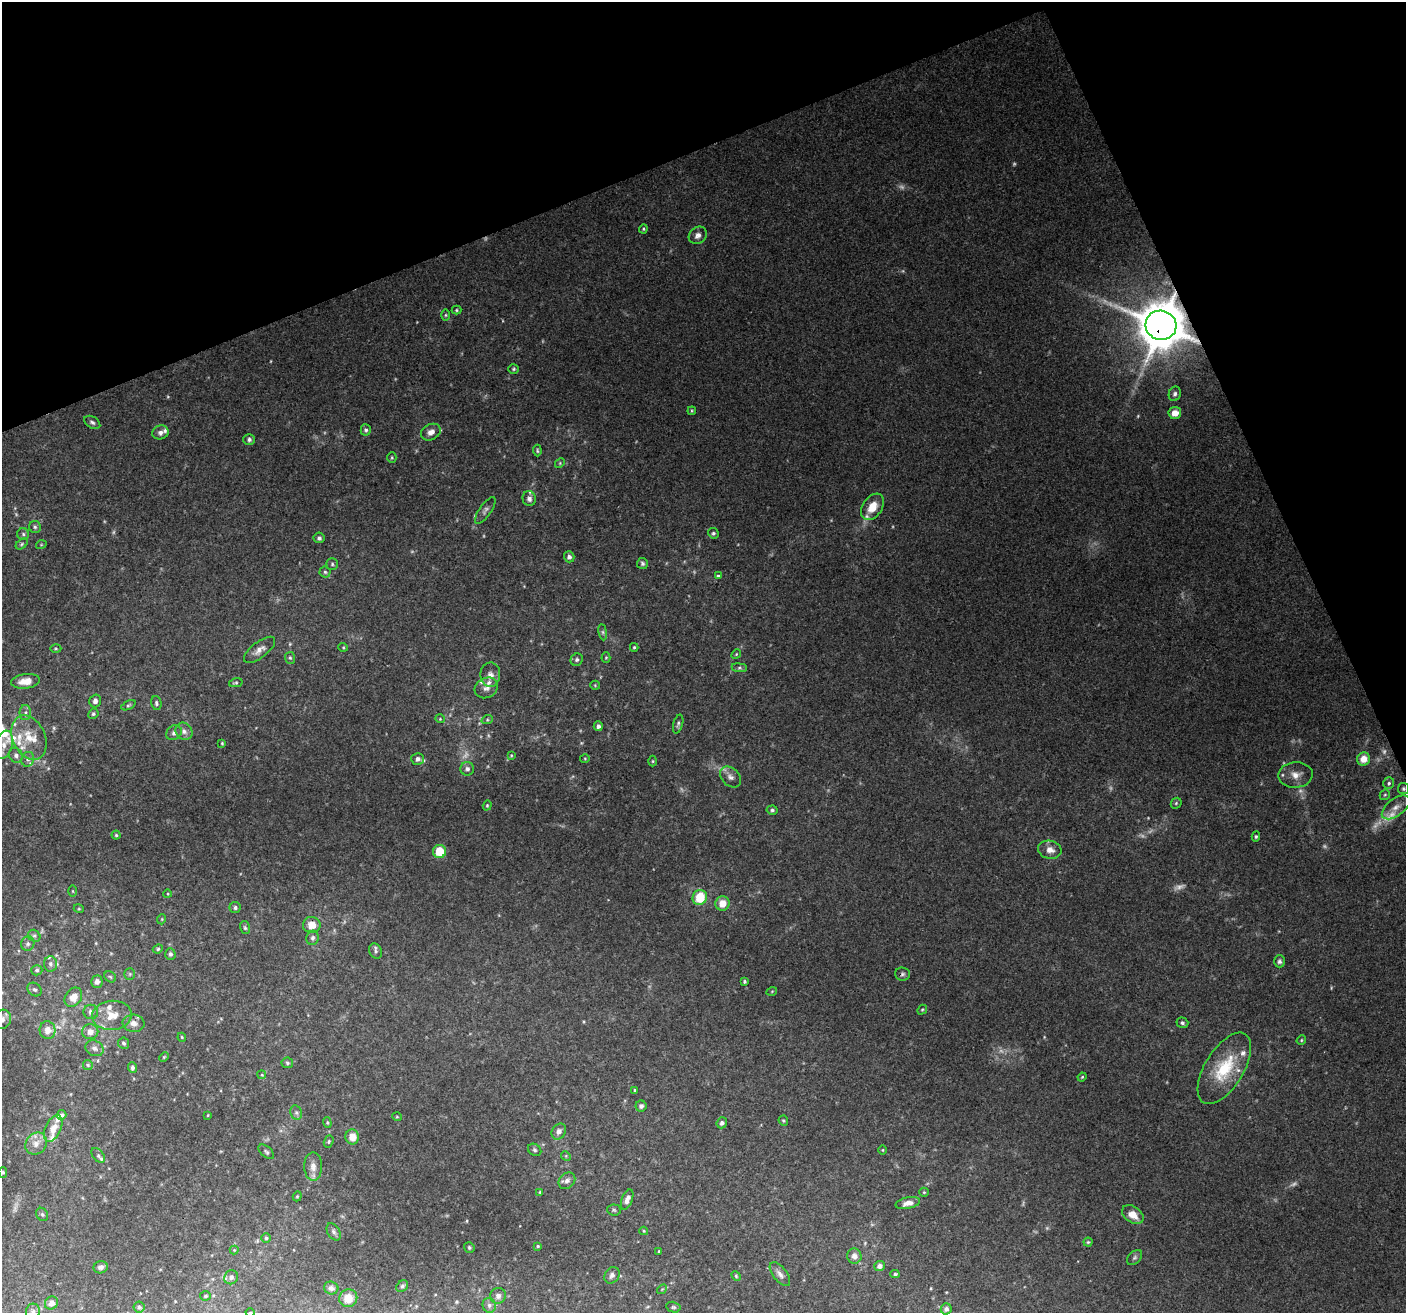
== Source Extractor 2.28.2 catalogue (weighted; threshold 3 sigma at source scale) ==
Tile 3 of 4 x 4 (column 3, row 1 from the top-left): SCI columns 2813-4216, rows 4078-5388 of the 5620 x 5476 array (HDU 1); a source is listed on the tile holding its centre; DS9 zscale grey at full resolution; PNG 1408 x 1315 px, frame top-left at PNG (2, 2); each listed source drawn as its Kron ellipse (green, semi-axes under 4 px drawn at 4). Shown black and unused: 20% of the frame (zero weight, under 3 of 4 exposures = <1% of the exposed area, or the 3 px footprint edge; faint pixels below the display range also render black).
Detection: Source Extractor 2.28.2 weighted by HDU 2 'WHT'; one run over the whole footprint, this tile lists its part. Background 0.177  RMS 0.0069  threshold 0.0311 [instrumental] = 3 sigma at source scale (4.5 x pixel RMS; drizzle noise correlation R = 1.50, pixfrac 1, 0.0396/0.0396 arcsec/px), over >= 5 px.
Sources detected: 225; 21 too faint to see at this stretch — neither listed nor drawn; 18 inside a brighter listed object's ellipse — not listed separately; the other 186 listed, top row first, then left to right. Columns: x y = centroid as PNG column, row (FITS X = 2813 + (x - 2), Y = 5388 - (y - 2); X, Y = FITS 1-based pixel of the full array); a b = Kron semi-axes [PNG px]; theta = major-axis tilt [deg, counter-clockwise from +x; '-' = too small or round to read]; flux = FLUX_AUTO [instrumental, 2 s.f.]
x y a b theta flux
643 229 4 4 - 0.82
698 235 9 8 - 3.9
457 310 5 4 - 0.91
446 315 6 4 89 0.9
1161 325 15 14 - 2800
514 369 5 4 - 1.1
1175 394 7 6 - 1.8
692 411 4 4 - 0.76
1175 413 6 6 - 6.4
92 422 9 5 -32 1.9
366 430 5 5 - 1.6
160 432 8 7 - 2.8
431 432 10 7 27 4.5
249 439 6 5 - 1.8
537 451 6 4 -88 0.95
392 457 5 4 - 0.86
560 463 5 4 - 0.79
529 499 7 6 - 2.6
872 507 14 9 56 11
485 510 16 6 55 2.9
35 527 6 6 - 1.5
713 533 5 5 - 1.2
23 534 6 6 - 1.6
319 538 5 5 - 1.7
22 544 7 4 38 1.1
41 545 5 3 - 0.62
569 557 5 5 - 2.5
642 563 5 5 - 1.5
332 564 5 5 - 1.3
325 572 5 5 - 1.3
718 576 4 4 - 1.1
603 632 8 4 -82 1.4
343 647 5 3 - 0.65
634 647 4 3 - 0.87
56 648 5 3 - 0.77
260 650 18 8 38 5.1
736 654 5 4 - 0.78
290 658 6 5 - 1.2
606 658 5 4 - 0.8
577 660 6 6 - 1.8
739 668 8 4 -7 1.4
490 675 12 10 88 4.5
26 681 14 7 7 8
236 683 7 4 12 1
595 685 5 4 - 0.72
486 688 12 10 28 4.4
95 701 6 5 - 2.6
156 703 7 5 -76 1.6
128 705 7 4 26 1.1
25 713 7 5 89 1.9
93 714 5 5 - 1.4
440 719 5 4 - 0.73
487 720 6 4 18 0.98
678 724 10 4 73 1.7
598 726 5 4 - 2.2
184 731 9 8 - 3.2
174 733 8 6 43 2.6
29 738 23 16 -65 16
222 743 3 3 - 0.66
4 745 15 8 72 6.2
16 755 8 6 -59 2.7
511 755 4 4 - 0.69
585 758 5 3 - 0.67
28 759 7 6 - 2.2
418 759 6 6 - 2.5
1363 759 7 6 - 8.4
653 761 5 3 - 0.7
467 769 7 7 - 2.3
1296 775 17 13 4 7.6
730 777 12 8 -46 4
1389 783 6 5 - 1.4
1403 789 5 5 - 1.1
1385 795 5 4 - 0.98
1176 803 6 5 - 1
487 805 5 4 - 0.84
1396 807 16 8 37 6.9
772 810 5 4 - 1.5
116 835 4 4 - 0.96
1256 836 5 4 - 1.1
1050 850 12 9 -12 5.5
440 851 6 6 - 19
73 891 6 4 -89 0.75
168 894 4 3 - 0.53
700 897 8 7 - 22
722 903 7 7 - 9.1
235 908 5 5 - 1.7
79 909 5 3 - 0.6
162 919 5 3 - 0.66
312 925 9 8 - 8.1
245 928 6 5 - 1.3
34 936 6 5 - 1.6
313 938 7 6 - 1.9
28 944 7 6 - 2
158 949 5 4 - 0.95
375 951 8 6 -63 2
170 954 6 5 - 1.9
1279 961 6 5 - 1.8
50 964 7 6 - 2.3
37 970 6 5 - 1.4
130 974 6 5 - 1.1
902 974 7 6 - 1.8
110 977 6 5 - 1.1
744 981 3 3 - 1
97 982 6 5 - 3.5
35 990 8 6 -40 1.7
772 991 5 3 - 0.6
73 997 10 8 55 7.5
922 1010 5 4 - 0.83
91 1012 7 7 - 3.1
112 1015 20 14 5 13
2 1019 10 8 62 4.3
133 1023 11 8 -5 4.4
1182 1023 6 5 - 1.4
48 1030 9 8 - 6.2
90 1032 8 7 - 4.6
182 1037 4 4 - 0.67
1301 1040 5 4 - 0.83
123 1043 6 5 - 1.6
95 1048 9 7 -30 2.7
164 1057 5 3 - 0.69
287 1063 6 5 - 1.4
88 1065 5 5 - 0.99
132 1068 5 4 - 1.8
1224 1068 40 19 59 35
262 1075 4 3 - 0.65
1082 1077 4 3 - 0.71
635 1090 4 4 - 0.85
641 1106 5 5 - 1.8
296 1113 7 5 -69 1.8
62 1115 5 4 - 1.8
208 1115 4 2 - 0.5
397 1117 5 3 - 0.65
783 1121 5 4 - 1
327 1123 5 4 - 0.94
722 1123 6 5 - 2
53 1129 14 7 65 7.5
559 1131 8 6 56 3.4
352 1137 7 7 - 8.1
329 1142 6 4 72 1
36 1144 12 10 49 6.3
535 1150 7 5 -34 1.4
883 1150 5 3 - 0.59
266 1152 9 5 -41 1.5
98 1155 9 5 -53 1.5
566 1156 5 4 - 0.87
313 1166 14 9 -89 5.7
3 1172 5 4 - 1
567 1181 9 7 42 3.3
540 1192 4 4 - 0.83
924 1192 5 4 - 0.79
297 1196 5 4 - 0.79
627 1200 11 5 70 4.3
908 1203 12 5 12 4.7
614 1210 7 5 -4 1.3
42 1214 7 5 -57 1.4
1133 1215 12 8 -35 8.1
644 1231 4 4 - 0.73
334 1232 9 6 -58 1.9
266 1238 5 5 - 1.1
1088 1242 4 4 - 0.94
538 1246 4 3 - 0.75
469 1247 5 5 - 1.2
234 1250 4 4 - 0.72
659 1251 4 3 - 0.53
854 1256 7 7 - 3.7
1135 1257 9 6 45 1.6
879 1266 5 5 - 2.9
101 1267 7 6 - 2.3
780 1274 14 7 -52 3.6
895 1274 4 3 - 1.2
612 1275 9 7 56 3
736 1276 5 4 - 0.84
231 1277 7 6 - 2.6
402 1286 6 5 - 1.6
331 1288 7 6 - 2.9
662 1289 5 4 - 0.86
205 1296 5 4 - 1.2
498 1296 8 7 - 3.1
348 1298 9 8 - 8.4
51 1303 7 6 - 3.7
489 1305 7 6 - 2.3
139 1307 5 5 - 1.5
673 1307 7 5 -14 1.3
946 1309 5 5 - 2.5
33 1312 8 7 - 2.5
250 1312 4 3 - 0.65
Overlapping masked pixels (flux is a lower limit): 1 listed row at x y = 1161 325
Isophote crosses this tile's border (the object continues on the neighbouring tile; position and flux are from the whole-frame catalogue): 3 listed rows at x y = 2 1019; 33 1312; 250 1312